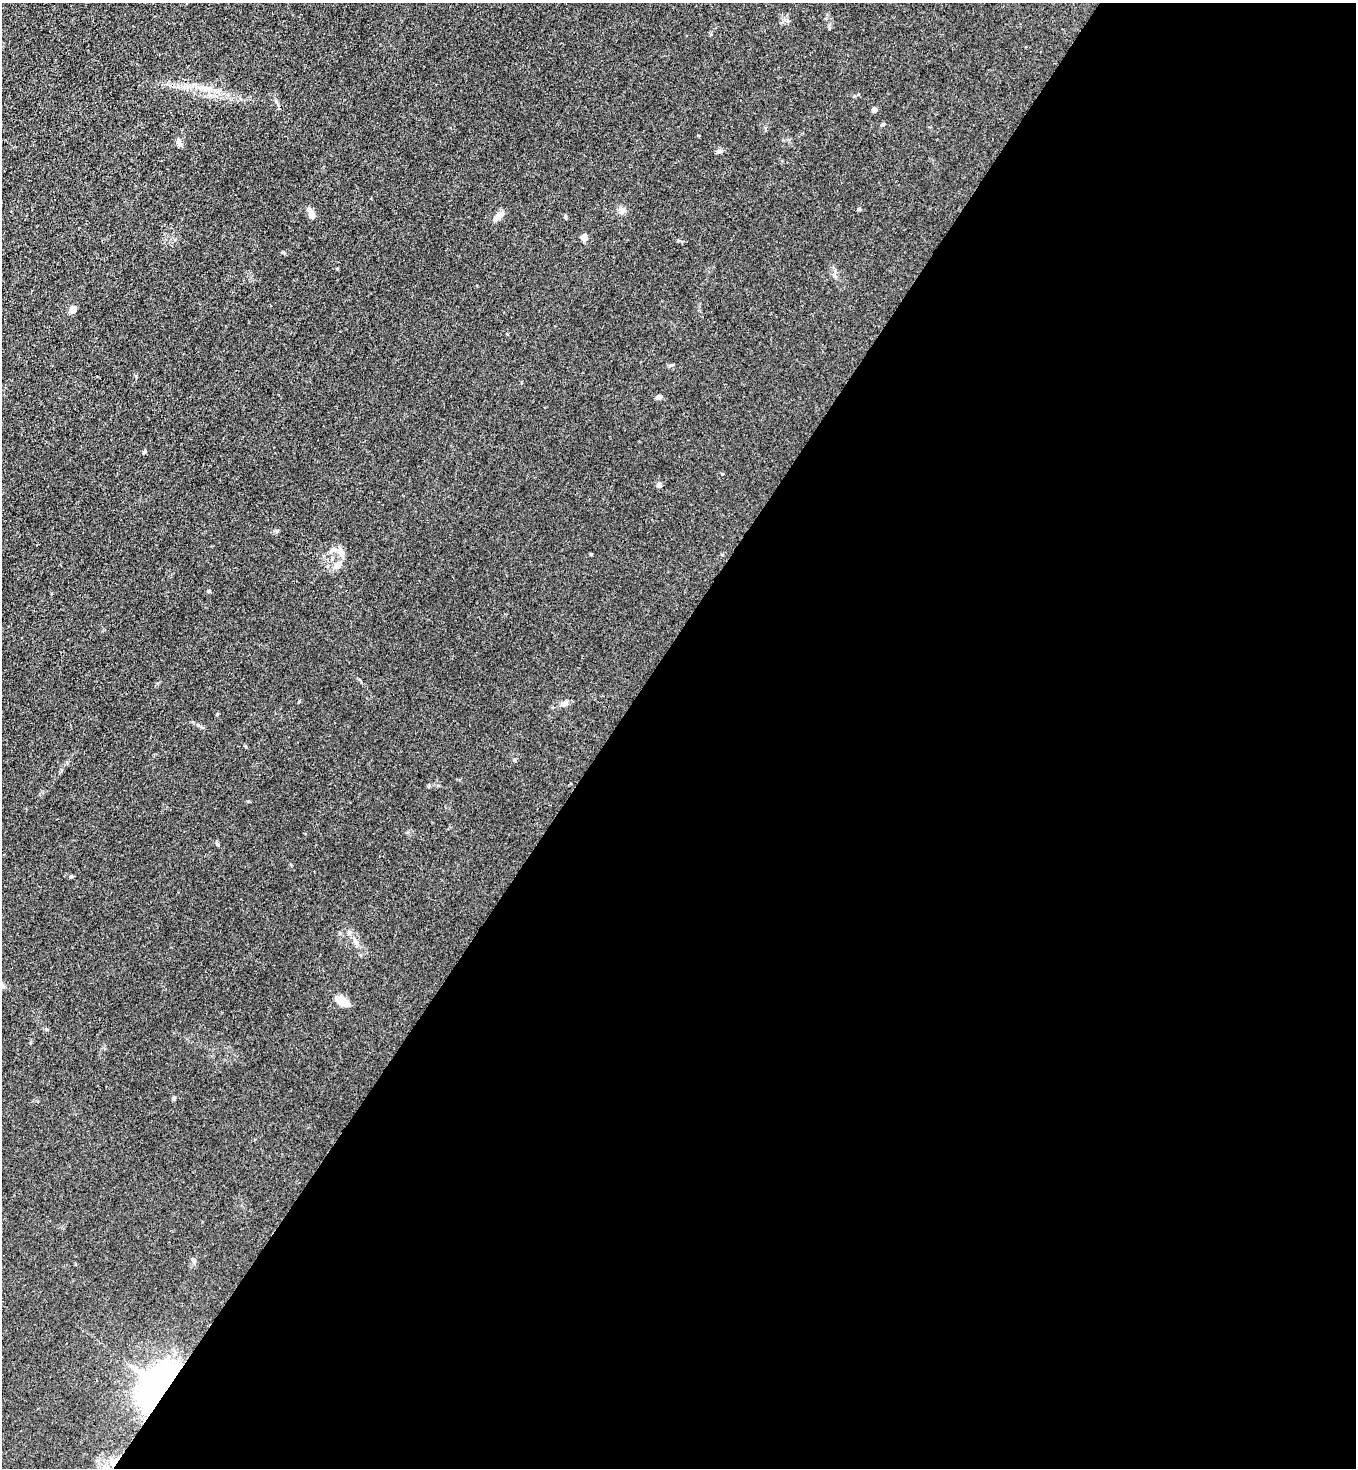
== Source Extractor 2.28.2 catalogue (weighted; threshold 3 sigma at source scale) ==
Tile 12 of 4 x 4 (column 4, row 3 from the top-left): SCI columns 4287-5640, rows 1527-2992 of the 6007 x 5984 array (HDU 1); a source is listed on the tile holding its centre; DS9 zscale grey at full resolution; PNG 1358 x 1470 px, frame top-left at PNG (2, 3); no overlay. Shown black and unused: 55% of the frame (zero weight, under 3 of 4 exposures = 7% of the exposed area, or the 3 px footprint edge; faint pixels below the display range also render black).
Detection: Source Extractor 2.28.2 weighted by HDU 2 'WHT'; one run over the whole footprint, this tile lists its part. Background 0.021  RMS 0.0028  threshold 0.0127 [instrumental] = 3 sigma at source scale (4.5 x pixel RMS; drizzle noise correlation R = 1.50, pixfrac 1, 0.05/0.05 arcsec/px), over >= 5 px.
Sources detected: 32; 2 inside a brighter object's white glare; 1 cosmic-ray / hot-pixel residue — not listed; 1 inside a brighter listed object's ellipse — not listed separately; the other 28 listed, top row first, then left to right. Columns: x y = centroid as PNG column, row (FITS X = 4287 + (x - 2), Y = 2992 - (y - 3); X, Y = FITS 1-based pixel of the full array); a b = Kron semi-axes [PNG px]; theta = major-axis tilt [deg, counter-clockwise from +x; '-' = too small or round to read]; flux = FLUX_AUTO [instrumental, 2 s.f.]
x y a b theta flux
207 89 13 7 -6 2
874 110 4 4 - 1.9
882 124 6 4 43 0.39
179 143 10 5 -52 0.82
719 151 8 5 19 0.65
859 209 4 4 - 0.47
622 210 9 8 - 1.1
311 214 12 6 -61 2.2
498 216 15 6 40 1.9
565 216 6 3 -72 0.3
584 237 9 7 56 0.87
283 252 6 3 -19 0.3
73 310 5 4 - 5.1
659 397 7 5 17 0.86
144 452 5 4 - 0.32
659 485 5 4 - 1.8
341 552 11 8 -76 1.8
591 554 5 3 - 0.24
338 565 10 6 -16 1
209 591 4 4 - 0.33
565 703 11 7 23 1.2
217 714 4 4 - 0.27
71 876 5 4 - 0.35
356 943 15 5 -55 1.3
342 1001 12 7 -32 4.4
174 1098 5 5 - 0.43
194 1260 7 6 - 0.66
169 1379 85 36 38 48
Overlapping masked pixels (flux is a lower limit): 1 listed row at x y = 169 1379
Unlisted compact peaks at least as high as the median listed source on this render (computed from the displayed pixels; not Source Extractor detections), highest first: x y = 299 701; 337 269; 722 474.